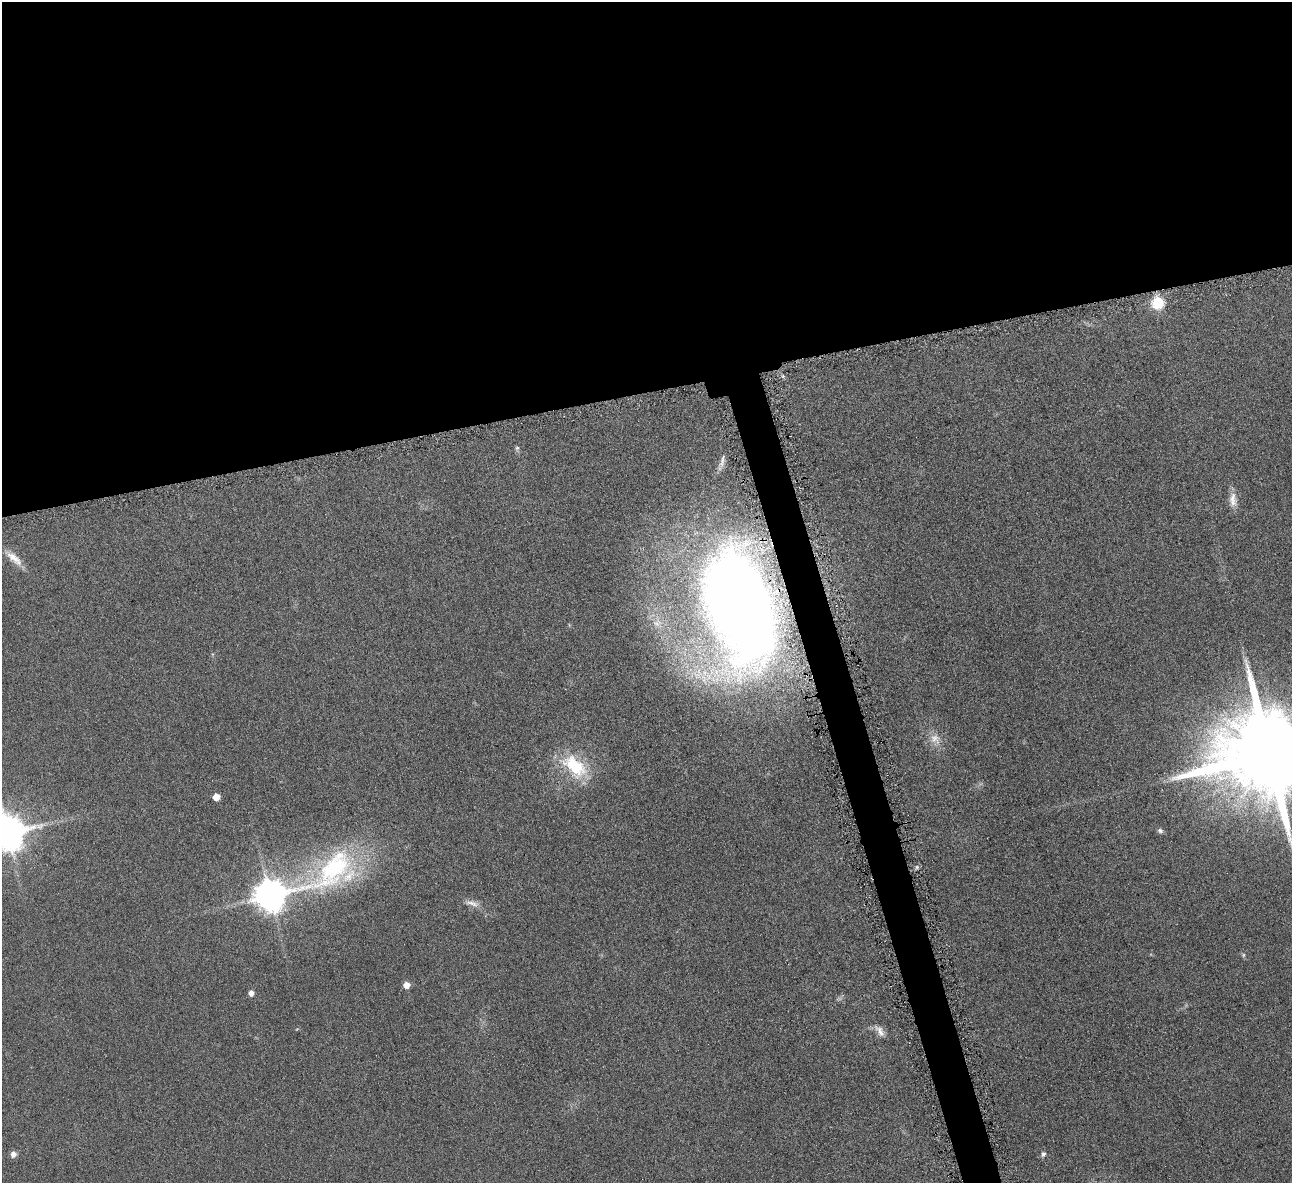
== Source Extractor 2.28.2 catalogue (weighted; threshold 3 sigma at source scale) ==
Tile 2 of 4 x 4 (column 2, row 1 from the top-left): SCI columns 1297-2586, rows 3698-4878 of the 5171 x 5154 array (HDU 1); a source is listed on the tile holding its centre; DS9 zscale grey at full resolution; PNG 1294 x 1185 px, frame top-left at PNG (2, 2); no overlay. Shown black and unused: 35% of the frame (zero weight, under 4 of 8 exposures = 1% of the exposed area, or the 3 px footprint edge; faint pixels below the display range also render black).
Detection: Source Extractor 2.28.2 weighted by HDU 2 'WHT'; one run over the whole footprint, this tile lists its part. Background 0.0978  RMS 0.0094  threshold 0.0383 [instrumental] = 3 sigma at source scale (4.09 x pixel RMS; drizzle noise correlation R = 1.36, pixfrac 0.8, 0.05/0.05 arcsec/px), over >= 5 px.
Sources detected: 22; all 22 listed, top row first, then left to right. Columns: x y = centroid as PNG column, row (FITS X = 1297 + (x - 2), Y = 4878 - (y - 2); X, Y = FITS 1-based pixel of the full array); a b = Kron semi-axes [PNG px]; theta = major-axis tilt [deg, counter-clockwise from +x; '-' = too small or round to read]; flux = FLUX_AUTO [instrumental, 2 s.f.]
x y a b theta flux
1158 302 6 6 - 84
517 448 7 5 22 1.5
722 461 23 7 74 5.9
1233 500 20 10 -88 8.7
14 558 28 9 -41 11
740 607 90 45 -70 1700
657 623 12 9 29 6.6
935 739 16 13 -38 9.8
1269 754 27 24 4 17000
574 766 33 18 -42 48
216 797 5 5 - 13
1160 831 7 6 - 2.1
7 833 10 10 - 2100
333 869 92 41 36 160
270 895 10 9 - 1600
472 903 21 7 -16 6.3
1243 955 6 4 89 1.2
406 985 5 5 - 11
251 993 5 5 - 5.5
880 1031 19 8 -54 6.4
13 1154 7 7 - 4.2
1043 1154 7 6 - 2.2
Overlapping masked pixels (flux is a lower limit): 1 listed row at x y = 740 607
Isophote crosses this tile's border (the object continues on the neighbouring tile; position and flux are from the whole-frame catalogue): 2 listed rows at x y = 1269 754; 7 833